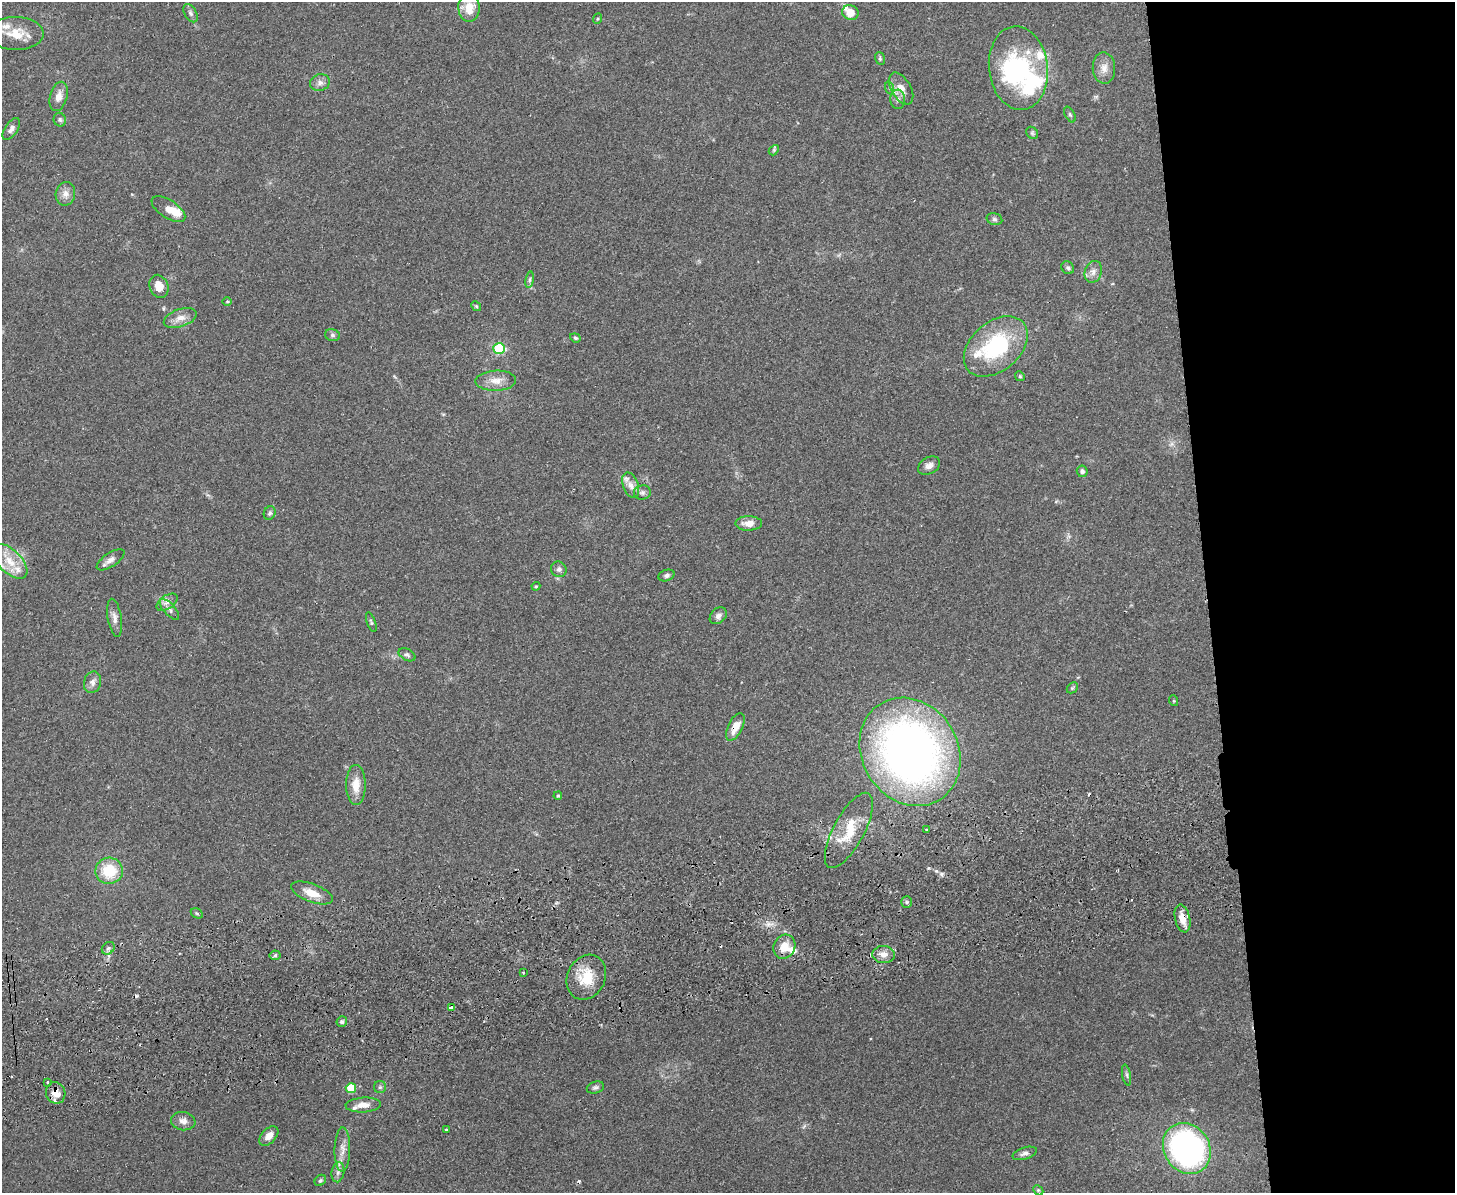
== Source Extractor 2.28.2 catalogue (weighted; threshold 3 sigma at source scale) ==
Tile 6 of 3 x 4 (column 3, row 2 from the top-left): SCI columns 3165-4617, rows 2440-3630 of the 4766 x 4878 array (HDU 1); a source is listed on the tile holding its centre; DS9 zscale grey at full resolution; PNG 1457 x 1195 px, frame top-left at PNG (2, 2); each listed source drawn as its Kron ellipse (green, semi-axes under 4 px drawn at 4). Shown black and unused: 17% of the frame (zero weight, under 2 of 3 exposures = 3% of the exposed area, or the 3 px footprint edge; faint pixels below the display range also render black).
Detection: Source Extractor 2.28.2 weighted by HDU 2 'WHT'; one run over the whole footprint, this tile lists its part. Background 0.0672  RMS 0.0079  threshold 0.0354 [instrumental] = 3 sigma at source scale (4.5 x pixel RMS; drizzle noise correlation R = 1.50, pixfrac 1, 0.05/0.05 arcsec/px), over >= 5 px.
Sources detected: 106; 2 inside a brighter object's white glare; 4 cosmic-ray / hot-pixel residue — neither listed nor drawn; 11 inside a brighter listed object's ellipse — not listed separately; the other 89 listed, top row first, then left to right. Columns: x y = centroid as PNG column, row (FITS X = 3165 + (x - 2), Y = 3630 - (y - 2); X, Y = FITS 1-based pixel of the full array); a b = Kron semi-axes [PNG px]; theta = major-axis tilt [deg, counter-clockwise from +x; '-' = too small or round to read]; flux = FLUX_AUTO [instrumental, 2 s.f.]
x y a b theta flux
469 8 14 10 -90 12
191 13 10 6 -58 2.2
850 13 8 7 - 8.3
597 19 5 3 - 0.77
16 33 28 16 -1 17
880 58 6 5 - 1.3
1018 68 42 29 -83 82
1104 68 15 11 -88 7
320 83 10 8 16 3.5
890 88 6 4 -71 1.4
901 88 17 9 -60 7.5
59 96 15 8 75 6.6
898 99 9 7 -86 3.5
1070 115 8 4 -62 1.3
60 120 7 6 - 1.7
11 129 12 6 56 3
1032 133 6 5 - 1.4
774 150 6 4 48 1.1
65 194 12 9 80 5.1
168 209 19 9 -33 9.5
994 219 8 6 -15 1.9
1068 268 7 6 - 1.7
1093 272 11 8 69 4.5
530 280 8 4 81 1.7
159 286 12 9 -67 8.6
227 302 5 3 - 0.77
476 306 5 4 - 0.99
180 318 17 8 19 6.6
332 335 7 6 - 1.8
575 338 5 4 - 1
996 346 36 24 41 68
499 348 6 5 - 49
1020 376 5 4 - 0.96
496 381 20 10 2 8.8
929 466 11 8 30 3.9
1082 471 5 5 - 2.1
631 485 13 7 -70 5.1
642 493 8 7 - 2.4
270 513 7 5 66 1.6
749 523 13 7 1 6.5
110 560 16 6 34 4.1
10 561 22 11 -45 14
559 569 8 7 - 2.7
666 575 8 5 19 1.9
536 586 4 4 - 0.81
167 602 12 6 34 4
169 609 13 5 -48 3.1
718 616 9 7 43 3.2
115 618 19 7 -81 4.6
371 622 10 4 -71 1.3
407 655 9 5 -28 1.9
93 682 11 8 75 4
1072 688 6 4 44 1.1
1174 701 5 3 - 0.79
735 727 15 7 64 9.8
910 752 56 48 -58 480
356 785 20 10 -89 11
558 796 4 3 - 0.95
849 830 42 15 62 25
926 830 3 2 - 0.91
109 871 14 13 - 26
312 893 22 9 -20 12
907 902 5 5 - 1.3
197 913 6 4 -31 1.2
1182 918 14 7 -76 7.9
784 947 12 10 63 11
108 948 7 5 44 1.9
884 954 11 8 -4 4.9
275 955 5 5 - 1.3
523 972 2 2 - 0.6
586 977 23 19 64 21
452 1008 4 3 - 17
342 1022 5 5 - 1.7
1127 1075 10 4 -79 1.9
48 1082 3 3 - 1.8
380 1087 6 6 - 1.5
595 1087 9 6 16 2
351 1088 5 5 - 34
56 1093 11 9 -68 7
363 1105 17 7 3 7.8
183 1121 12 9 -9 4.6
446 1130 3 3 - 1
269 1136 11 7 46 5.3
1187 1148 26 22 -56 210
342 1150 22 7 89 7.1
1025 1153 12 6 17 3.1
338 1172 10 6 80 3.1
320 1180 6 5 - 1.2
1038 1190 6 4 -45 1.1
Overlapping masked pixels (flux is a lower limit): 5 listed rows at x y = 735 727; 1182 918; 884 954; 452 1008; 56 1093